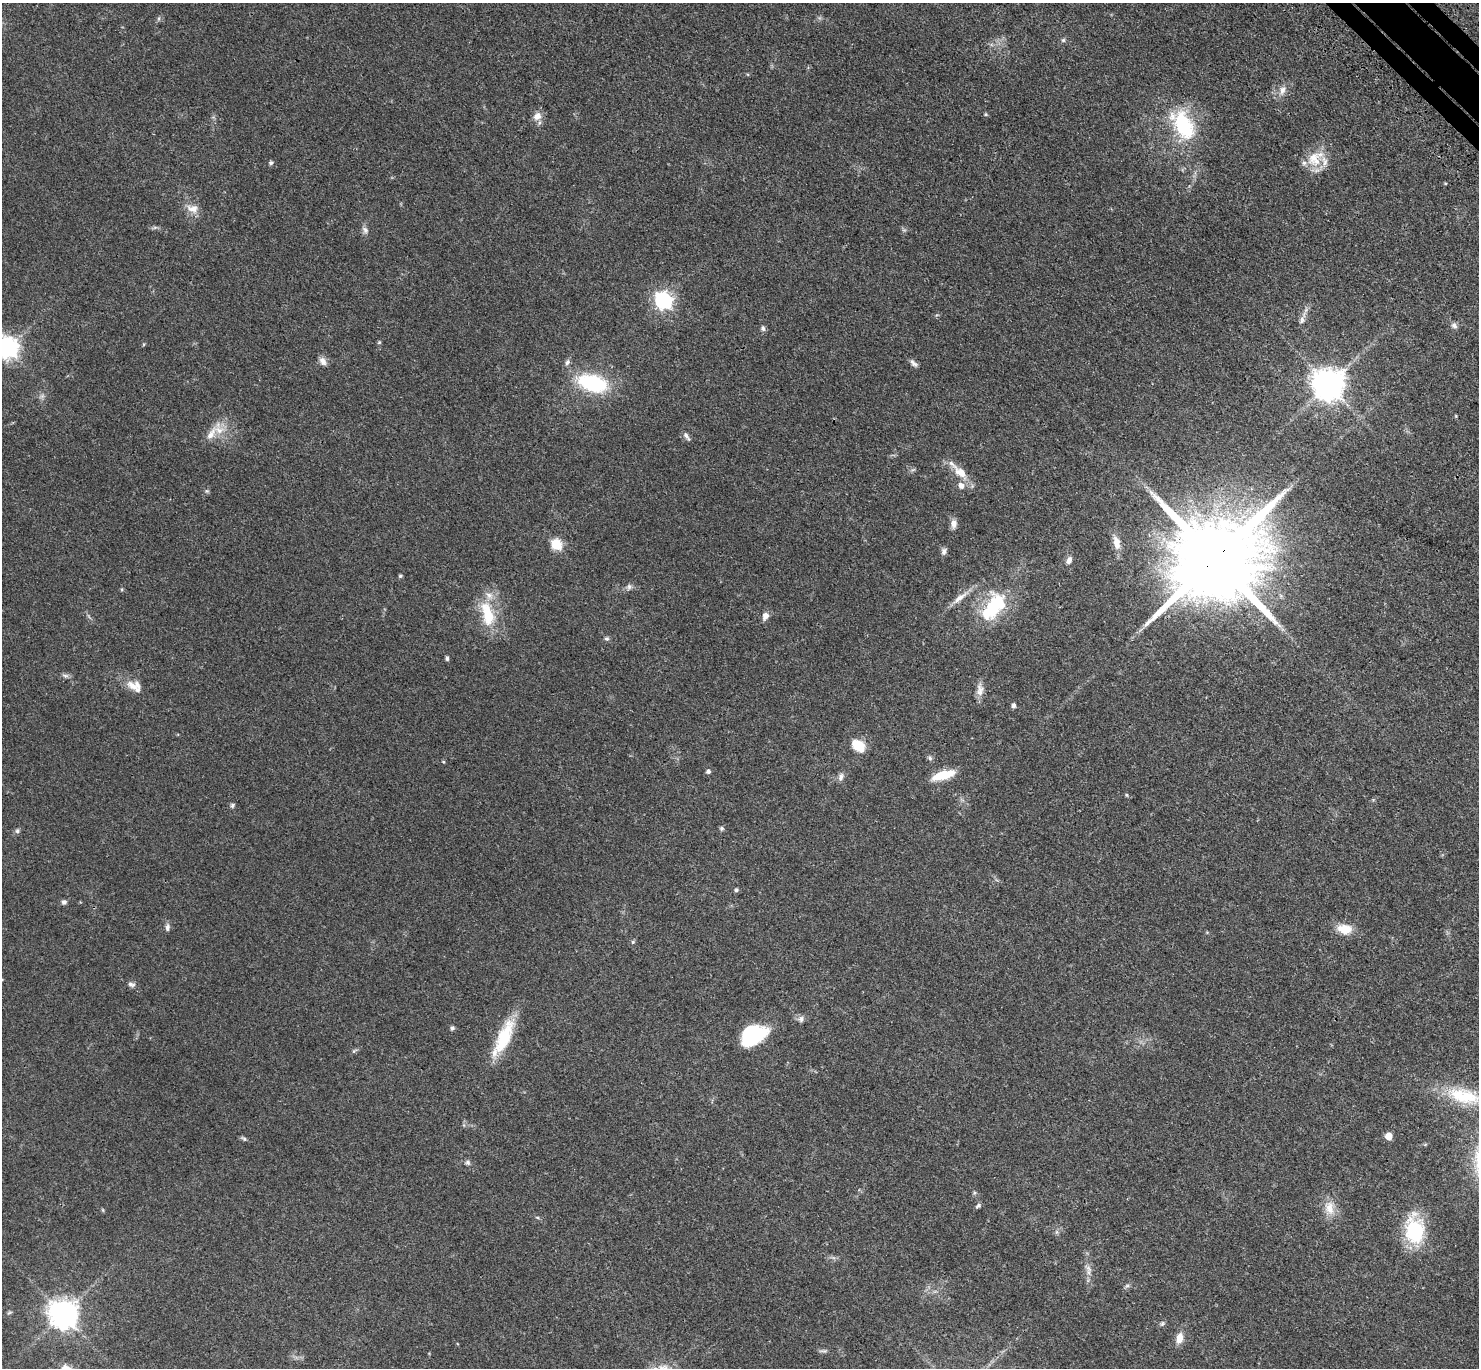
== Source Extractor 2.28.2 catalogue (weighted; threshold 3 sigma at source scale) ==
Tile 10 of 4 x 4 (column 2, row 3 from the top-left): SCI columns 1579-3055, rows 1761-3126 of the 6111 x 6111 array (HDU 1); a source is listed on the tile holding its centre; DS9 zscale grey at full resolution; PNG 1481 x 1370 px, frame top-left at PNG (2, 3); no overlay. Shown black and unused: <1% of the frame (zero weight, under 3 of 4 exposures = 6% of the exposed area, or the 3 px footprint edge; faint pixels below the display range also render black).
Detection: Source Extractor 2.28.2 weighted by HDU 2 'WHT'; one run over the whole footprint, this tile lists its part. Background 0.0395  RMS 0.0055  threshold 0.0245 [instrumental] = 3 sigma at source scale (4.5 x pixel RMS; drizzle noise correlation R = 1.50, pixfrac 1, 0.05/0.05 arcsec/px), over >= 5 px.
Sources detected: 90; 2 inside a brighter object's white glare — not listed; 8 inside a brighter listed object's ellipse — not listed separately; the other 80 listed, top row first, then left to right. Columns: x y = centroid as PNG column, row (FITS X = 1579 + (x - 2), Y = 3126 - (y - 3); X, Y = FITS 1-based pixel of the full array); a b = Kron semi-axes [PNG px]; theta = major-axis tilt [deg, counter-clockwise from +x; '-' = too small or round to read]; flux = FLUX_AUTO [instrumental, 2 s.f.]
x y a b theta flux
1063 40 6 5 - 0.95
1282 90 12 8 66 3.6
986 114 5 4 - 0.62
537 116 11 10 - 4.2
1183 125 42 23 -61 39
1313 157 26 13 64 10
271 163 6 5 - 0.99
1445 183 5 3 - 0.47
192 208 17 11 -9 5.1
365 230 11 7 -56 2
663 301 7 6 - 190
1302 320 11 7 71 2.4
1454 326 9 7 -51 1.9
763 328 8 6 -79 1.3
379 342 6 4 2 0.58
7 348 9 7 -56 340
323 361 11 8 -59 3
567 362 9 6 58 1.6
913 363 11 6 -42 1.9
592 383 28 15 -17 48
1328 385 9 9 - 960
219 430 18 13 -31 8
686 436 13 5 -54 1.8
961 472 24 11 -42 8.7
954 523 12 8 -90 3.1
1117 543 16 8 -79 6.4
556 544 6 5 - 39
944 551 9 7 72 1.9
1215 559 26 20 36 12000
1069 560 9 6 70 2.2
400 576 5 4 - 0.78
629 587 9 6 80 1.5
960 598 26 7 38 5.7
994 606 31 20 63 33
487 614 36 16 -76 20
765 616 10 7 73 2.9
606 638 6 5 - 1.2
447 659 6 4 -88 0.95
65 675 11 4 -5 1.4
132 685 18 10 -30 5.6
980 690 18 9 88 4.1
1013 706 6 4 82 1.5
858 745 12 9 -40 13
930 758 8 6 -69 1.2
443 762 5 4 - 0.57
708 771 5 4 - 1.6
943 775 24 8 16 14
841 777 11 7 72 2.1
1126 795 5 4 - 0.77
232 805 6 5 - 1.1
722 828 6 6 - 0.92
17 831 7 5 76 1.2
736 890 5 5 - 1.2
64 902 7 6 - 1.4
167 927 10 6 86 1.7
1345 929 18 12 -10 9.2
633 942 6 5 - 0.75
131 984 11 6 -21 1.7
801 1019 8 7 - 1.9
452 1028 6 5 - 1.1
753 1035 25 17 27 41
504 1037 45 15 66 25
354 1051 9 4 35 0.96
1466 1097 39 23 -15 25
1388 1136 5 5 - 8.1
244 1139 8 4 -40 1
468 1162 7 6 - 1.3
978 1206 8 5 30 1.1
1330 1209 19 12 85 7.3
103 1210 6 3 -71 0.52
537 1217 6 3 -19 0.63
1415 1230 33 22 -85 34
1057 1232 7 4 90 0.98
1088 1268 14 6 -51 2.5
1127 1286 7 4 1 0.95
9 1313 8 3 19 0.74
63 1314 9 9 - 720
1162 1324 8 6 57 1.1
1179 1338 15 9 72 5.1
823 1351 12 4 -3 1.3
Overlapping masked pixels (flux is a lower limit): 1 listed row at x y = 1215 559
Isophote crosses this tile's border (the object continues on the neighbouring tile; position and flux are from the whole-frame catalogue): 1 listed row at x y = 7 348